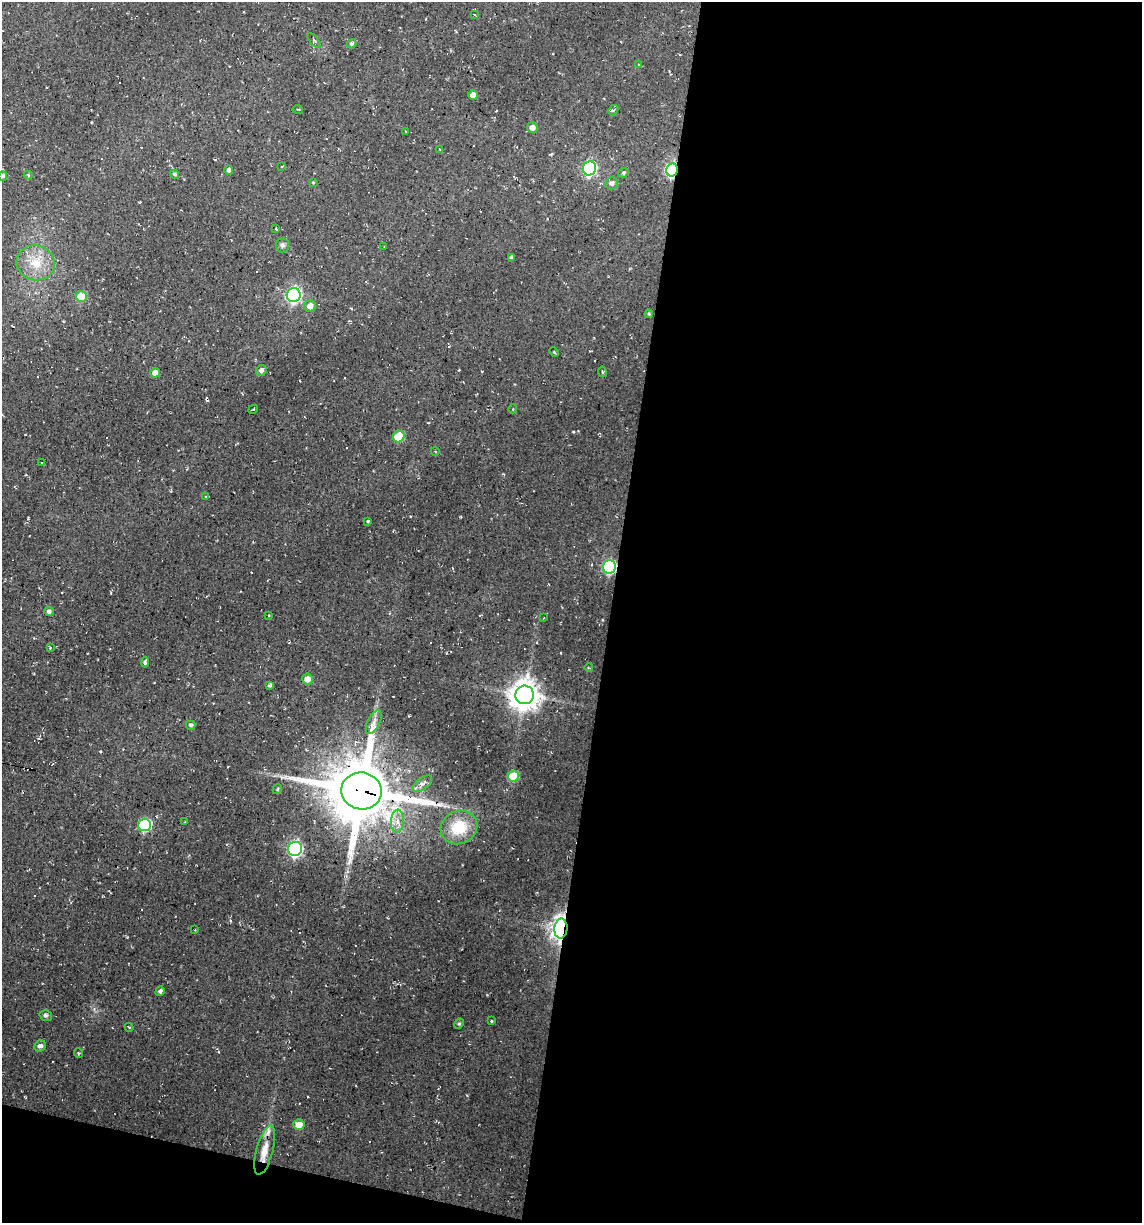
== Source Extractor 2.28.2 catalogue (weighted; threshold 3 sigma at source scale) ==
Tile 16 of 4 x 4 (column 4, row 4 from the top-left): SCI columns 3652-4791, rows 1-1221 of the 4904 x 4884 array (HDU 1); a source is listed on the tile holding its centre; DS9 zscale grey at full resolution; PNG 1144 x 1225 px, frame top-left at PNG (2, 2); each listed source drawn as its Kron ellipse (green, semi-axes under 4 px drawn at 4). Shown black and unused: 49% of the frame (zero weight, under 2 of 3 exposures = <1% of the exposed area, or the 3 px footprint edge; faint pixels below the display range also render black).
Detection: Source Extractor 2.28.2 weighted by HDU 2 'WHT'; one run over the whole footprint, this tile lists its part. Background 0.136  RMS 0.014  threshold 0.0627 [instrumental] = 3 sigma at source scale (4.5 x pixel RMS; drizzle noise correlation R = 1.50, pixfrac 1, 0.05/0.05 arcsec/px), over >= 5 px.
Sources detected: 90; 16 cosmic-ray / hot-pixel residue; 1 long thin detection or spike segment (spike, bleed or trail) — neither listed nor drawn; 1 inside a brighter listed object's ellipse — not listed separately; the other 72 listed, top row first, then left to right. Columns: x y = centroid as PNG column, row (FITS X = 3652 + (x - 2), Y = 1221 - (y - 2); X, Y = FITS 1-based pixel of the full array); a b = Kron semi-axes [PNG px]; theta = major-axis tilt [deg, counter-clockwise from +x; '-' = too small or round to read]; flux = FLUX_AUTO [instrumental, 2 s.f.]
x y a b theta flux
474 14 3 2 - 0.95
314 41 9 3 -50 2.1
352 44 5 4 - 3.1
638 64 3 3 - 1.3
473 95 5 4 - 12
298 109 5 2 - 1.4
613 110 6 4 43 2.1
532 128 5 5 - 8.4
405 131 3 2 - 0.69
440 149 3 2 - 1.1
282 166 4 3 - 1.2
589 168 7 6 - 250
229 170 5 4 - 4.3
672 170 6 5 - 280
623 173 6 4 35 2.8
175 174 4 4 - 3
28 175 4 3 - 1.4
3 176 5 4 - 3.2
313 182 3 3 - 1.3
612 183 6 6 - 5.4
276 229 3 3 - 2.6
282 245 7 6 - 3.6
384 246 3 2 - 0.89
511 257 4 3 - 2
36 263 19 17 -14 31
294 295 7 7 - 350
81 297 5 5 - 40
310 306 6 5 - 9.1
649 314 4 4 - 1.7
554 352 5 3 - 1.4
261 371 5 5 - 4.6
602 372 5 3 - 1.6
155 373 5 4 - 9.6
253 409 5 3 - 1.5
513 409 4 4 - 1.4
399 436 6 5 - 48
435 451 4 3 - 1.1
42 462 3 2 - 1.5
206 496 3 3 - 3.8
368 521 3 2 - 1.6
609 567 7 6 - 240
49 611 5 4 - 4.2
269 615 3 2 - 1
543 618 3 2 - 0.79
50 648 4 3 - 1.7
145 662 5 4 - 3.3
589 668 4 2 - 1
307 679 5 5 - 12
270 685 4 3 - 3
525 695 9 9 - 2200
374 722 13 6 64 7.9
191 725 5 4 - 3.3
513 776 5 5 - 51
423 784 11 6 39 8.2
277 789 5 4 - 1.9
361 791 20 18 -11 12000
397 821 11 6 85 9
185 822 3 2 - 1.1
144 825 6 6 - 150
459 827 19 16 27 51
295 849 7 7 - 320
561 929 10 6 85 860
195 930 2 2 - 0.86
160 991 5 4 - 2.9
46 1015 6 5 - 3.4
491 1021 3 3 - 1.7
459 1024 5 4 - 2.1
129 1027 4 2 - 1
40 1046 6 5 - 4.7
78 1053 5 3 - 1.2
299 1125 5 5 - 15
265 1150 25 8 75 21
Overlapping masked pixels (flux is a lower limit): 4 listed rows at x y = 672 170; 609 567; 361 791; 561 929
Isophote crosses this tile's border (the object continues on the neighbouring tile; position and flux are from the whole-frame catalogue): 1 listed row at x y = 3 176
Unlisted compact peaks at least as high as the median listed source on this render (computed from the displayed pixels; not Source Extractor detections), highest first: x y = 573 432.